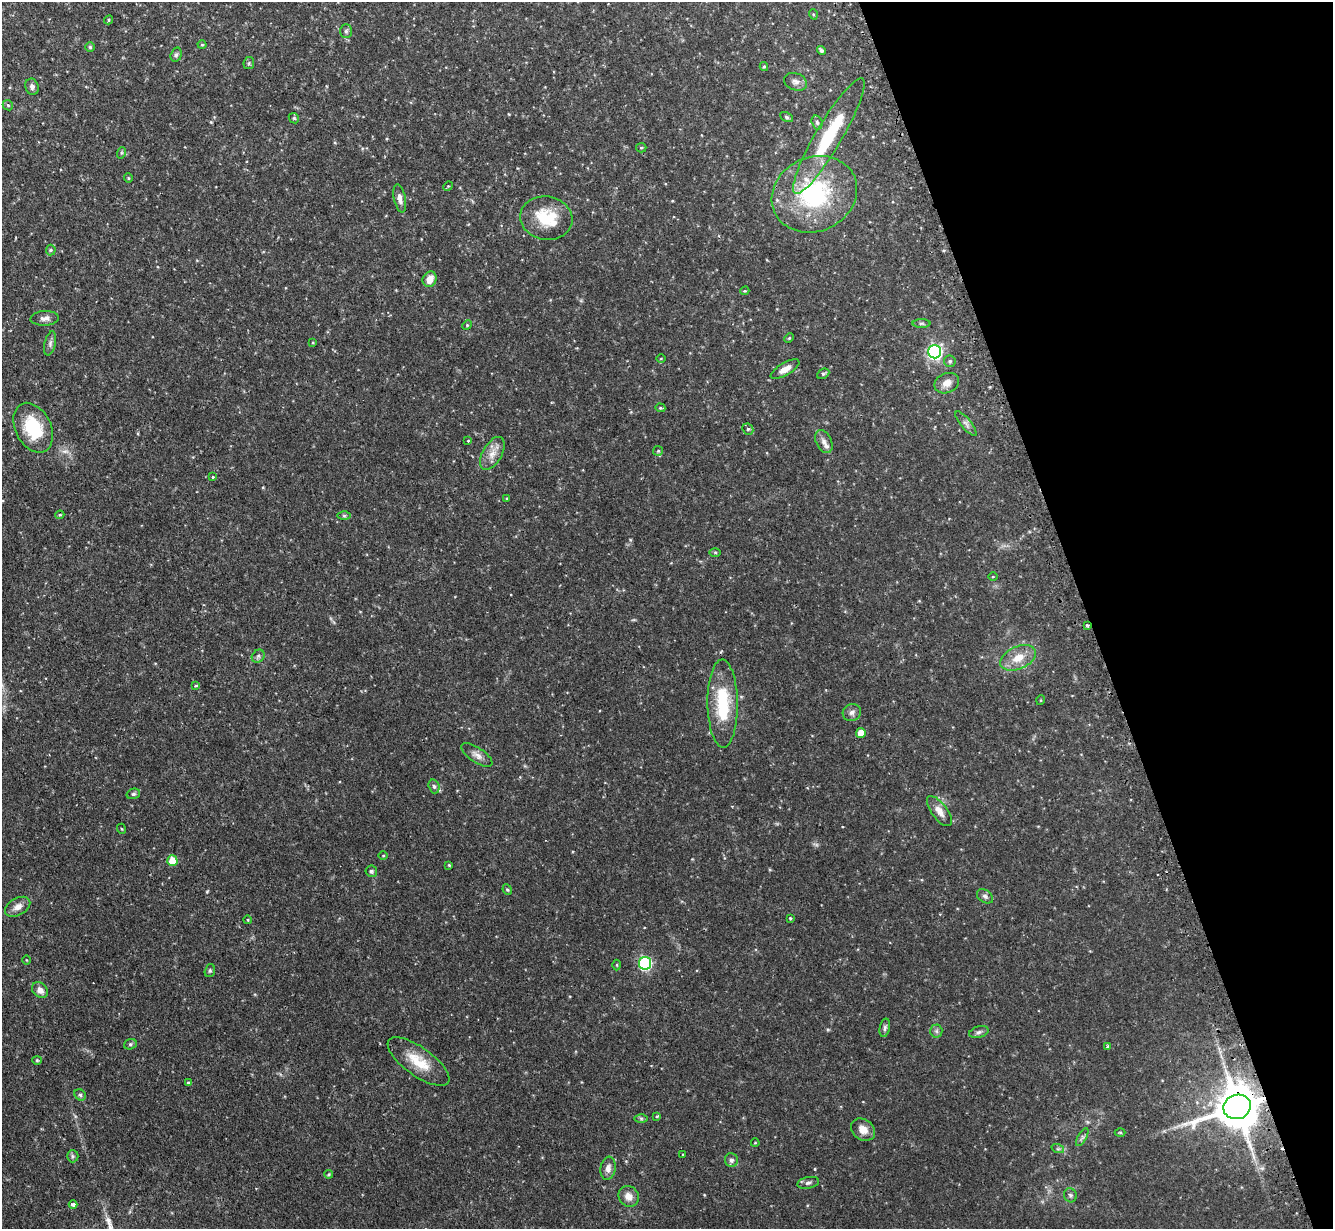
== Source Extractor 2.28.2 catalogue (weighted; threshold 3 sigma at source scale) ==
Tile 12 of 4 x 4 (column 4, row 3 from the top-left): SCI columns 4032-5362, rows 1400-2626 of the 5400 x 5380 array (HDU 1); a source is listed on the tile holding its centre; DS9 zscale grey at full resolution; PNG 1335 x 1231 px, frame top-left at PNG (2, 2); each listed source drawn as its Kron ellipse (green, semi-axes under 4 px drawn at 4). Shown black and unused: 18% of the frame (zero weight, under 2 of 3 exposures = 4% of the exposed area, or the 3 px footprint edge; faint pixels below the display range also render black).
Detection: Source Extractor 2.28.2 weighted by HDU 2 'WHT'; one run over the whole footprint, this tile lists its part. Background 0.0818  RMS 0.0055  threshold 0.025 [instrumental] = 3 sigma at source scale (4.5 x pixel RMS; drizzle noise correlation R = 1.50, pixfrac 1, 0.05/0.05 arcsec/px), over >= 5 px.
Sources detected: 110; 3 cosmic-ray / hot-pixel residue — neither listed nor drawn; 2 inside a brighter listed object's ellipse — not listed separately; the other 105 listed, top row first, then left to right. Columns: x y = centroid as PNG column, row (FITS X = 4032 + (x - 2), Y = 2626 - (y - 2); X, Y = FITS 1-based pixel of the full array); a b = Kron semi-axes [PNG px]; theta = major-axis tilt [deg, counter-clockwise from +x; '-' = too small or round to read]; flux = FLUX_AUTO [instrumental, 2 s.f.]
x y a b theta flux
813 14 5 3 - 0.55
109 20 5 4 - 0.68
346 31 7 6 - 1.3
202 45 4 4 - 0.55
90 47 5 5 - 0.74
821 50 4 4 - 1.2
176 55 7 5 73 1.1
249 63 6 5 - 0.96
764 66 4 4 - 0.64
795 82 12 8 -21 2.5
32 87 8 6 -69 1.8
8 105 5 4 - 0.69
786 117 7 4 -28 0.91
294 118 6 4 -44 0.76
817 122 7 5 -72 1.3
829 136 66 13 59 37
641 148 5 4 - 0.67
121 153 6 3 72 0.62
128 178 5 4 - 0.62
448 186 5 4 - 0.51
814 194 44 37 25 61
400 198 14 6 -78 3.1
546 218 26 21 -10 21
51 250 5 5 - 0.76
430 279 8 6 63 5.4
745 291 4 4 - 0.52
45 318 14 7 3 2.7
921 323 9 4 0 0.94
467 325 5 4 - 0.64
789 338 5 4 - 0.61
50 343 12 5 77 1.9
313 343 4 3 - 0.41
935 352 7 6 - 110
661 359 5 3 - 0.44
950 361 6 5 - 0.99
785 369 16 6 30 4.2
823 374 6 4 27 0.89
947 383 13 9 24 4.1
660 408 5 4 - 0.67
966 424 15 5 -50 2
33 428 26 18 -63 25
748 429 6 5 - 0.91
468 441 3 2 - 0.51
824 442 12 7 -65 3
658 451 5 5 - 0.79
492 453 18 9 60 5.5
213 477 3 3 - 1
507 498 3 3 - 0.44
60 515 4 4 - 0.62
344 516 6 4 -1 0.88
715 553 5 4 - 0.68
993 577 5 3 - 0.45
1087 625 3 3 - 0.75
258 656 7 5 46 1.2
1018 658 19 11 24 8.3
196 686 3 2 - 0.74
1041 700 5 3 - 0.44
723 704 44 15 -89 28
852 712 9 8 - 2.1
861 733 5 5 - 7.5
477 755 18 7 -34 3.4
434 786 7 5 -72 1.2
133 794 7 5 14 1
939 811 18 8 -53 4.7
122 829 5 3 - 0.44
383 855 5 3 - 0.51
172 861 5 5 - 13
449 865 4 3 - 0.59
371 871 6 5 - 1.1
507 890 5 4 - 0.77
985 896 9 6 -36 1.5
18 907 14 8 29 4
790 918 3 3 - 0.53
248 920 4 3 - 0.5
26 960 4 3 - 0.39
645 963 6 6 - 63
617 965 5 3 - 0.51
210 971 6 5 - 0.89
40 990 9 7 -45 3.6
885 1028 9 5 79 1.3
936 1031 6 6 - 1.2
979 1032 10 5 16 1.6
130 1044 6 5 - 0.92
1108 1046 3 3 - 1.2
37 1060 4 4 - 0.56
419 1062 36 14 -36 14
188 1083 4 4 - 0.74
80 1095 6 5 - 1.1
1237 1107 14 12 19 2300
657 1116 4 3 - 0.76
641 1118 7 4 0 0.86
863 1130 13 10 -35 5.3
1120 1132 5 3 - 0.59
1082 1137 10 4 61 1.2
755 1143 4 3 - 0.38
1058 1149 6 4 -18 0.82
683 1154 3 3 - 0.91
73 1156 6 5 - 0.97
731 1160 7 6 - 1.8
608 1168 12 7 81 3.3
329 1174 4 3 - 0.62
808 1183 11 5 11 1.6
1070 1195 7 6 - 1.2
629 1196 11 9 -48 4.5
73 1204 4 3 - 1.8
Overlapping masked pixels (flux is a lower limit): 3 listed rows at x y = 814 194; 1087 625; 1237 1107